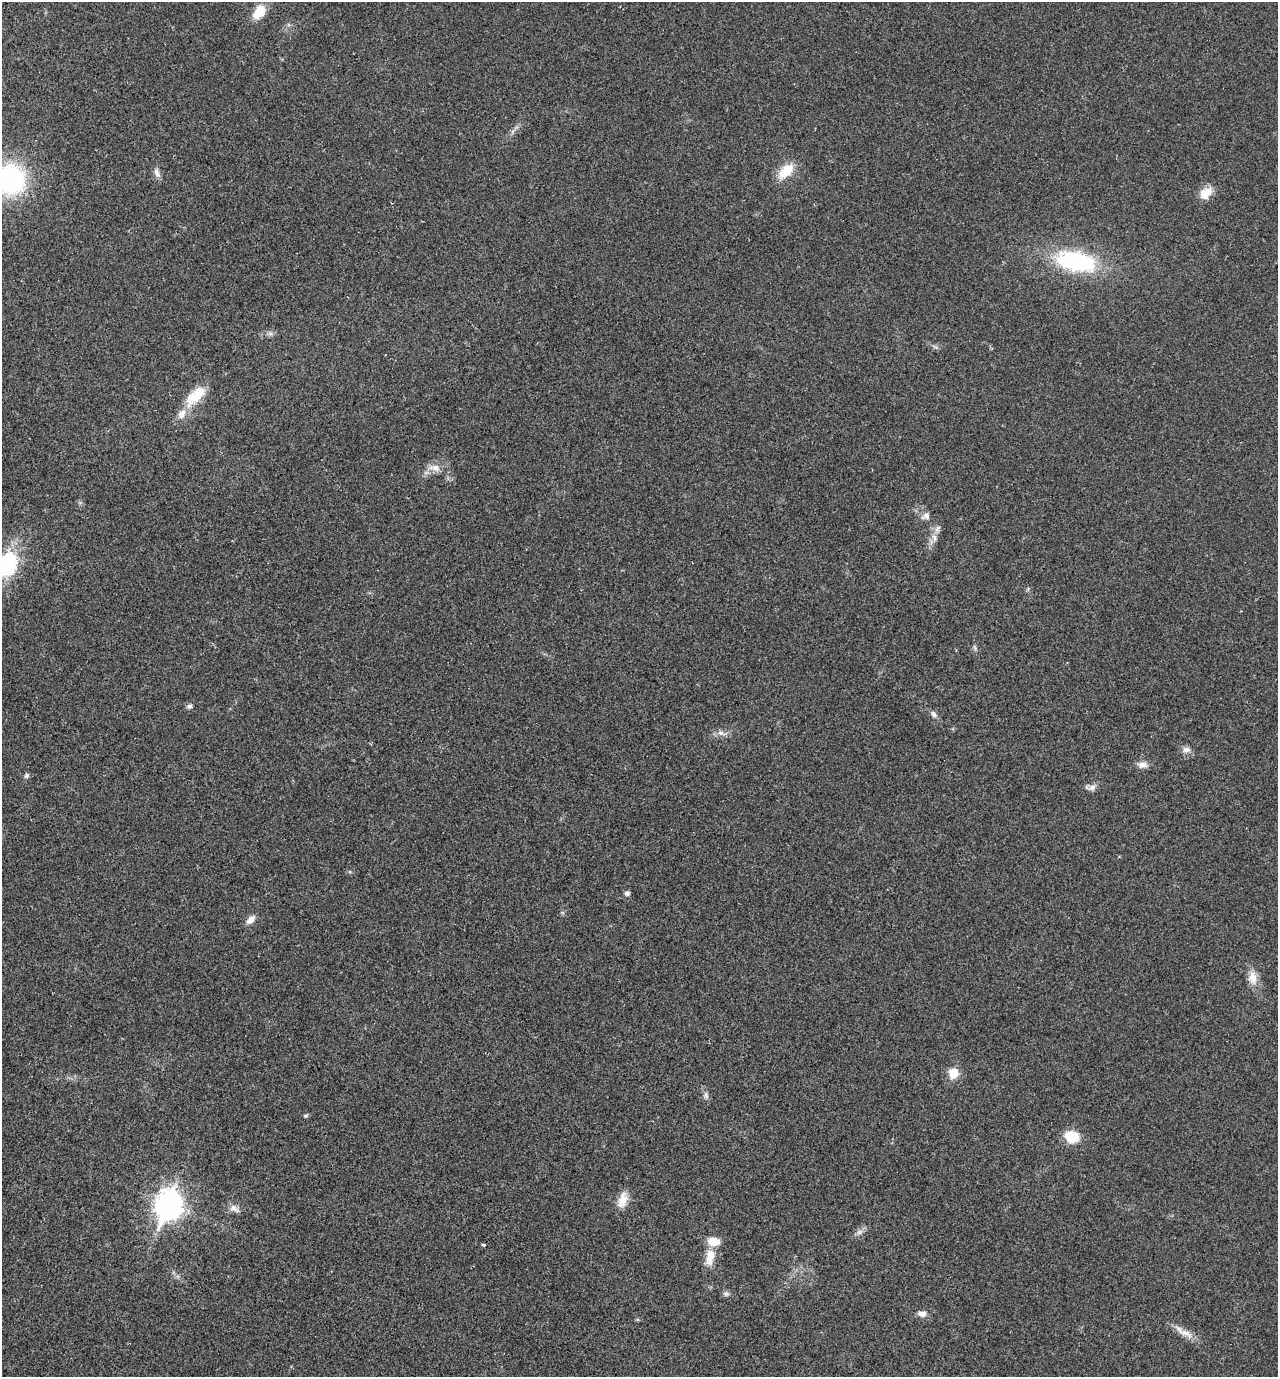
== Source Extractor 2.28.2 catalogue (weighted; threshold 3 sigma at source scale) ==
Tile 11 of 4 x 4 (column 3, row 3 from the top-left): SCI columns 2879-4154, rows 1401-2775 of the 5624 x 5552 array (HDU 1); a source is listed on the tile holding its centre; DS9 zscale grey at full resolution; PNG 1280 x 1379 px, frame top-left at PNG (2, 2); no overlay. Shown black and unused: <1% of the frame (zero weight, under 2 of 3 exposures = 3% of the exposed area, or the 3 px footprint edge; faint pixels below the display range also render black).
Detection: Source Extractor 2.28.2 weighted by HDU 2 'WHT'; one run over the whole footprint, this tile lists its part. Background 0.0204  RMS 0.0053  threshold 0.024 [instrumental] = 3 sigma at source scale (4.5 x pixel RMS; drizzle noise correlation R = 1.50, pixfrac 1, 0.05/0.05 arcsec/px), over >= 5 px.
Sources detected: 38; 2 inside a brighter listed object's ellipse — not listed separately; the other 36 listed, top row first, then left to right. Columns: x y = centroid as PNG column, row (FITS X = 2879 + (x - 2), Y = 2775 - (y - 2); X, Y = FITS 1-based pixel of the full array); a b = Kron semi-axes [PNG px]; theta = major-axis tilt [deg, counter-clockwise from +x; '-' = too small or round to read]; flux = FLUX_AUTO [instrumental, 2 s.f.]
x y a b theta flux
259 12 19 11 54 9.4
786 171 22 12 44 11
157 173 15 7 -66 2.3
11 179 26 25 - 72
1206 193 16 11 41 7
1075 261 52 24 -12 50
195 397 28 16 42 12
436 468 13 9 -29 3.9
926 516 12 9 30 2.4
937 529 11 6 54 2.1
934 538 12 6 -78 2.4
7 564 27 20 74 39
975 647 9 3 -77 0.94
189 706 7 6 - 1.3
933 714 10 6 -57 1.7
721 733 9 6 -14 2.1
1186 750 11 8 2 2.5
1142 765 14 8 0 3
26 776 7 6 - 1.1
1092 787 11 8 21 2.3
627 893 5 5 - 1.8
251 920 12 7 42 3.5
1253 978 20 12 -85 5.9
954 1073 6 6 - 17
706 1095 10 5 -74 1.6
306 1116 5 5 - 0.89
1072 1136 12 9 -18 17
622 1200 22 11 73 6.3
169 1205 12 9 70 530
234 1209 16 8 -31 2.8
859 1232 9 6 36 1.9
483 1245 4 3 - 0.76
710 1257 20 10 78 7.7
726 1294 9 6 -9 1.3
922 1314 11 7 -9 2.7
1186 1333 22 8 -19 5.2
Isophote crosses this tile's border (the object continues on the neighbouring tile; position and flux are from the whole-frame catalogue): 2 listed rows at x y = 11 179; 7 564